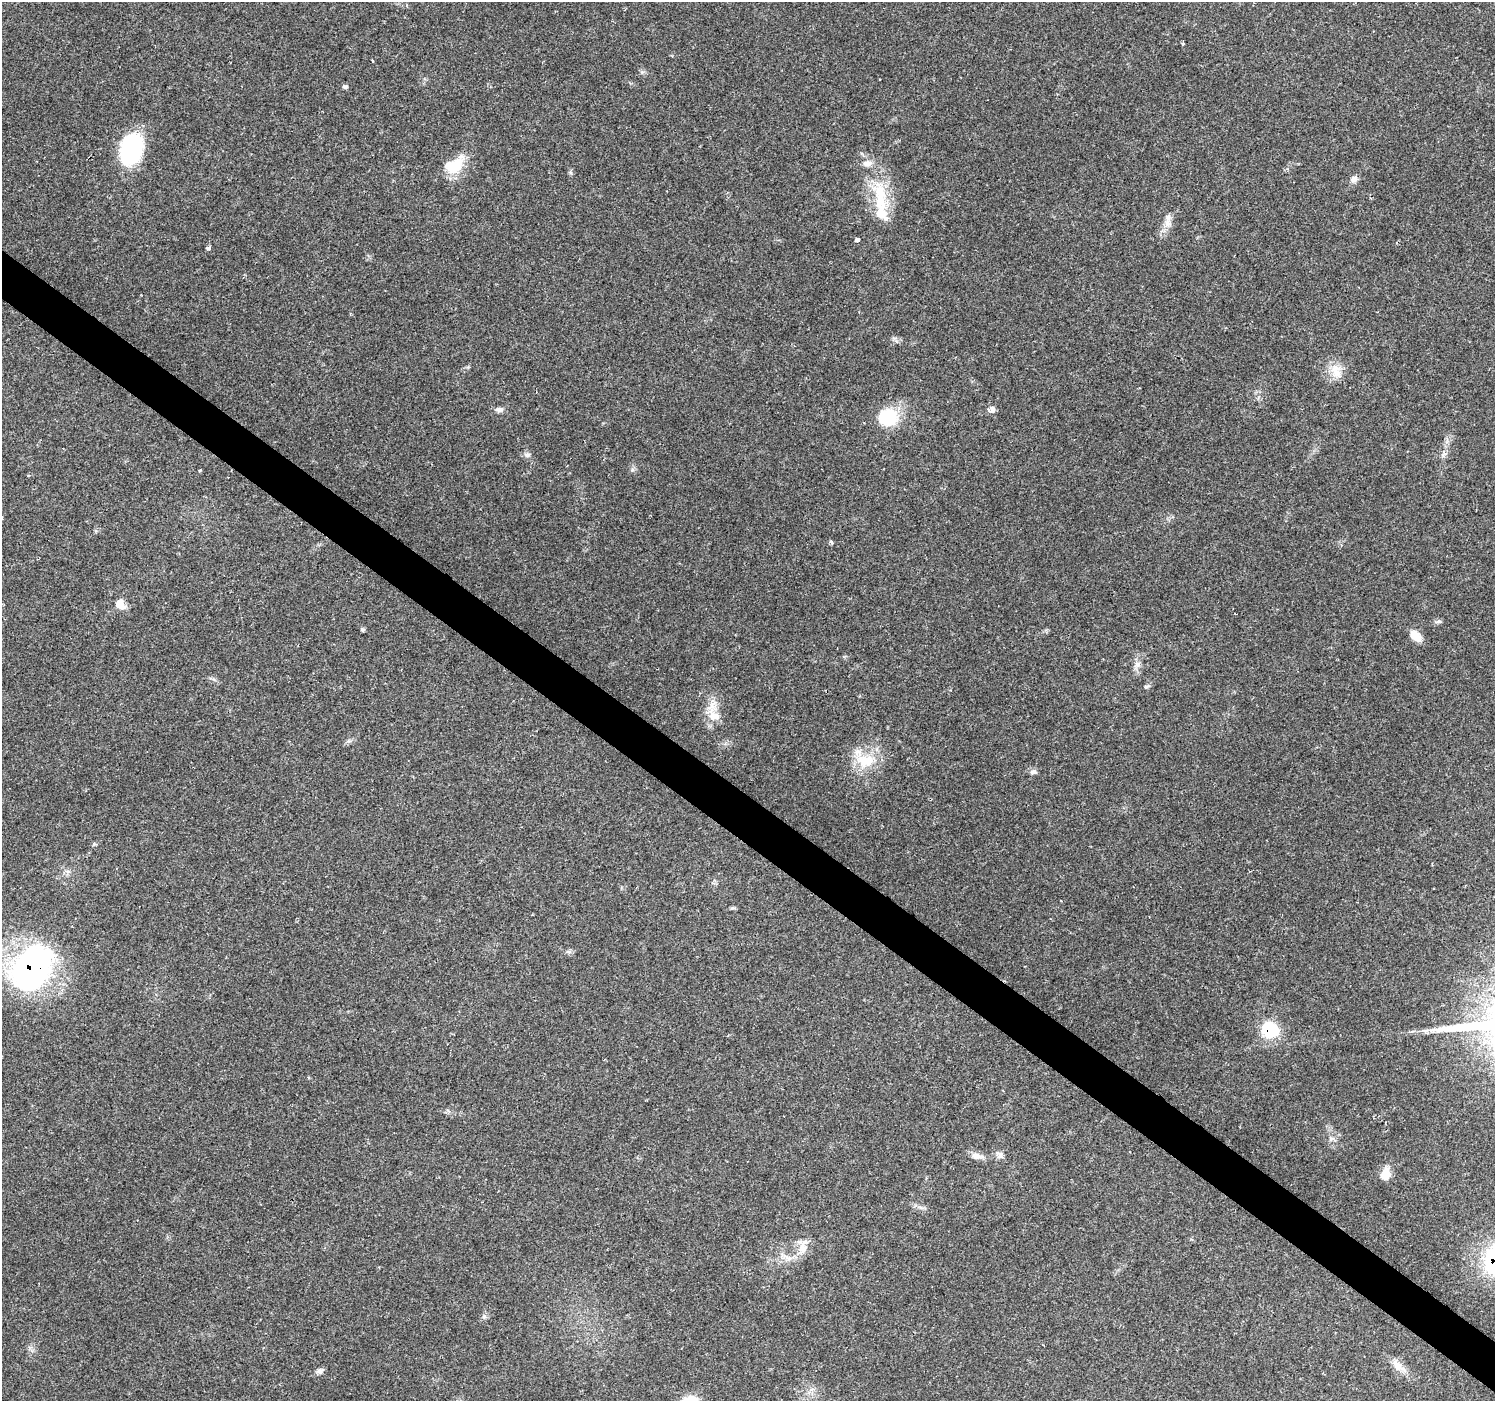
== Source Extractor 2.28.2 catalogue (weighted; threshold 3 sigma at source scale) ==
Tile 6 of 4 x 4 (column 2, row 2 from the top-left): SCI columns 1494-2986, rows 2972-4370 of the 5976 x 6010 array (HDU 1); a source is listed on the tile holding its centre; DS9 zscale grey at full resolution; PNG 1497 x 1403 px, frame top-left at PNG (2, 2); no overlay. Shown black and unused: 4% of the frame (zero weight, under 2 of 3 exposures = <1% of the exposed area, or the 3 px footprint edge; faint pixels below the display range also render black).
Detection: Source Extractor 2.28.2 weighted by HDU 2 'WHT'; one run over the whole footprint, this tile lists its part. Background 0.0614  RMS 0.0046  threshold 0.0205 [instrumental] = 3 sigma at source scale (4.5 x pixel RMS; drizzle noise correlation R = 1.50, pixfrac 1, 0.0396/0.0396 arcsec/px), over >= 5 px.
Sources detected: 44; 4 inside a brighter listed object's ellipse — not listed separately; the other 40 listed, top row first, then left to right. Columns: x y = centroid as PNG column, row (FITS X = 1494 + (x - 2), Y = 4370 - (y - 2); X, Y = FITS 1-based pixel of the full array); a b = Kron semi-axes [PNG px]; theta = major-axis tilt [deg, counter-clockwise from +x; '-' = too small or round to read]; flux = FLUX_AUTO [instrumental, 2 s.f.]
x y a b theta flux
1183 44 3 3 - 0.89
373 61 4 2 - 0.34
344 86 7 5 -16 0.83
131 149 31 23 71 39
454 165 30 17 33 13
1354 179 10 8 59 2
880 196 53 18 -81 22
1168 217 14 7 79 3
857 240 4 4 - 3.2
208 248 5 4 - 1.3
1337 373 16 15 - 6.7
499 409 12 6 -1 1.8
992 410 9 7 52 2.2
888 417 24 21 -10 18
1444 454 10 4 59 1.4
527 455 10 6 -9 1.4
200 470 3 2 - 0.98
831 542 4 3 - 2.7
120 604 11 9 -38 5.3
1439 621 7 6 - 1.1
363 629 5 5 - 0.73
1416 636 14 9 -44 5.3
1137 665 9 8 - 2.2
1146 686 8 4 9 0.76
714 716 21 13 -51 7.7
866 761 28 17 6 14
1033 772 10 6 6 1.5
94 844 5 5 - 0.63
732 908 8 4 0 0.72
32 968 49 35 56 130
1270 1030 19 16 -29 17
1331 1138 7 6 - 1.3
1000 1155 10 8 66 2
976 1156 18 8 -12 3.1
1385 1175 14 11 -56 4.2
803 1248 17 12 79 5.6
786 1257 23 5 -24 2.9
484 1316 6 6 - 1
1398 1366 21 11 -44 5.4
320 1371 10 7 33 1.6
Overlapping masked pixels (flux is a lower limit): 2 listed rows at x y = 32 968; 1270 1030
Unlisted compact peaks at least as high as the median listed source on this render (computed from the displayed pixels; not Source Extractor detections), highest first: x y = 632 470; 571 173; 642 72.